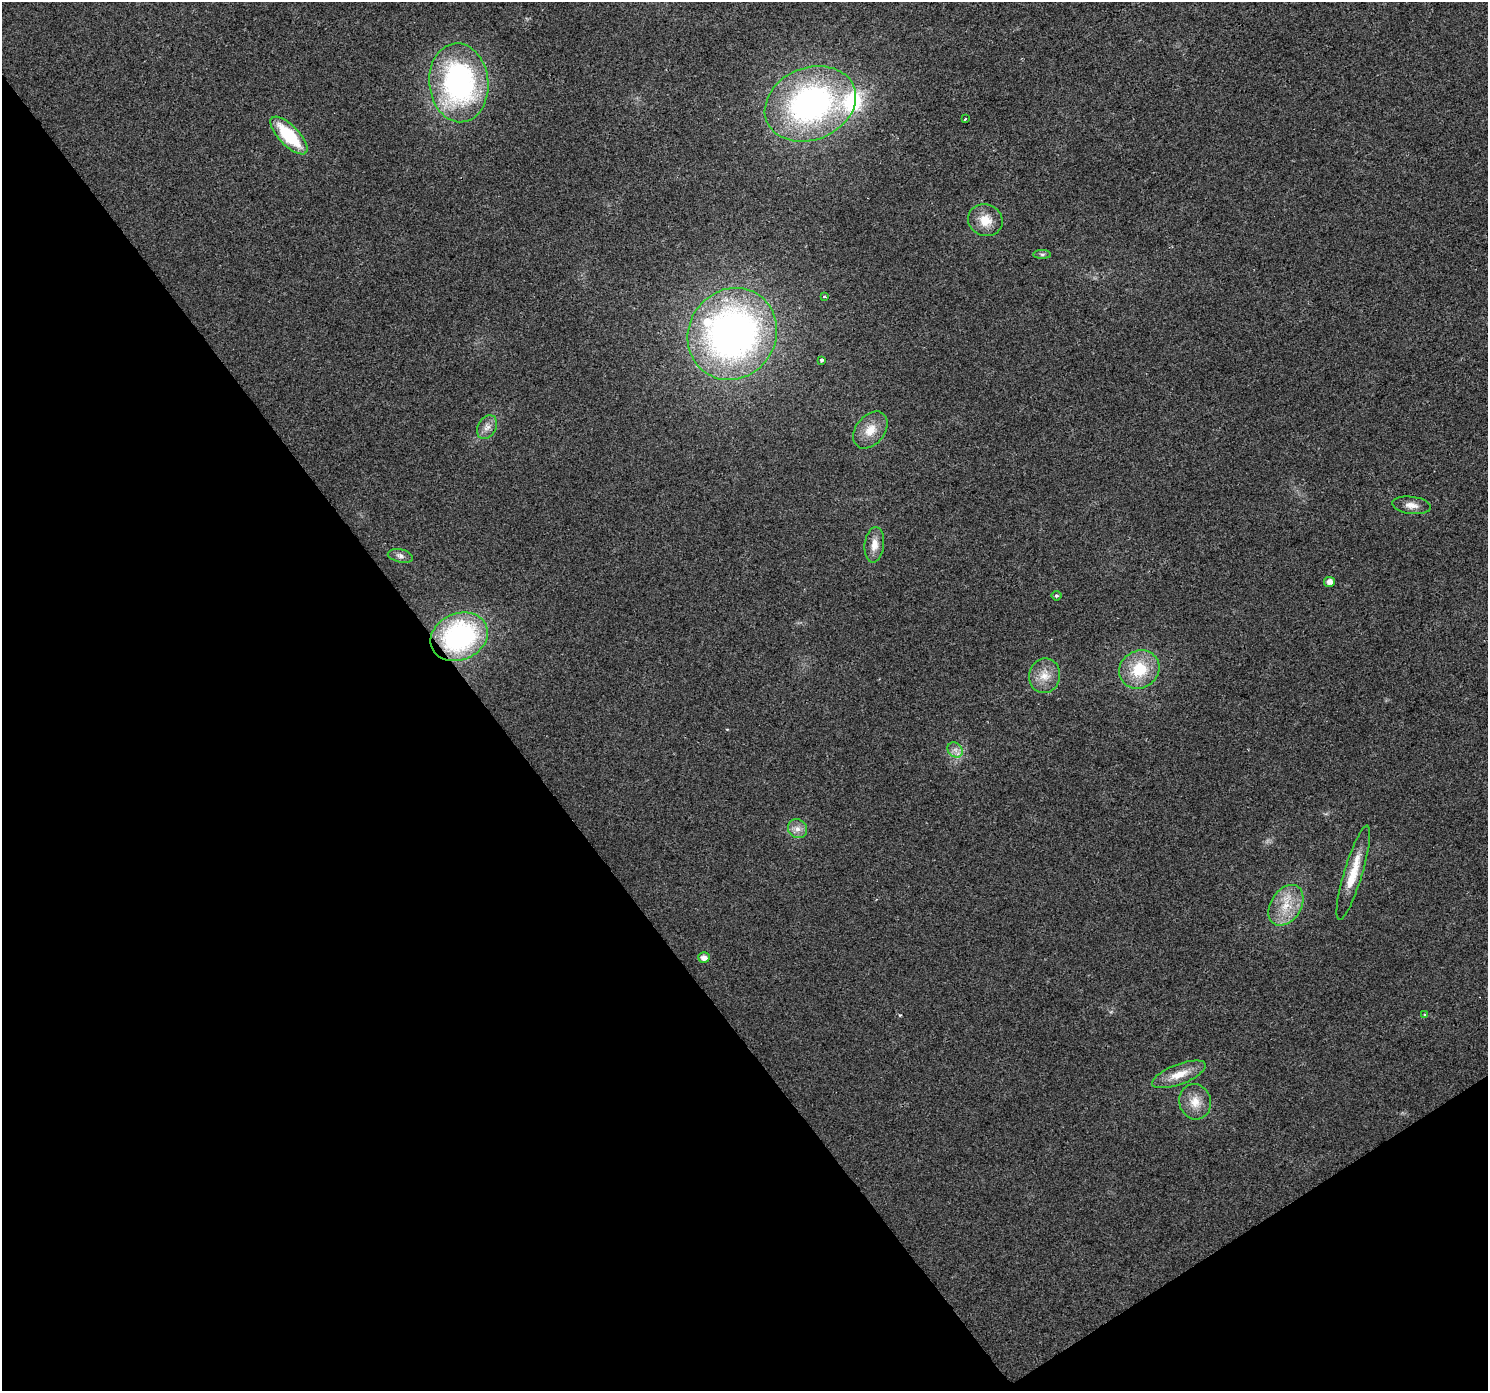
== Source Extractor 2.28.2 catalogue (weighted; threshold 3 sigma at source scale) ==
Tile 14 of 4 x 4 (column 2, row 4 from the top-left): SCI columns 1490-2975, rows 190-1578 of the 5947 x 5874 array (HDU 1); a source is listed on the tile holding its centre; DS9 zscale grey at full resolution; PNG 1490 x 1393 px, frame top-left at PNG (2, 2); each listed source drawn as its Kron ellipse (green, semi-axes under 4 px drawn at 4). Shown black and unused: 36% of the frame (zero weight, under 2 of 3 exposures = <1% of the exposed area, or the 3 px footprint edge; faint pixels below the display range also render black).
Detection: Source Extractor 2.28.2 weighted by HDU 2 'WHT'; one run over the whole footprint, this tile lists its part. Background 0.0314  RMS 0.0063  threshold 0.0285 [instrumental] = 3 sigma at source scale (4.5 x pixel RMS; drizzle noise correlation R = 1.50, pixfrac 1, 0.0396/0.0396 arcsec/px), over >= 5 px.
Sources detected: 30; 3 inside a brighter listed object's ellipse — not listed separately; the other 27 listed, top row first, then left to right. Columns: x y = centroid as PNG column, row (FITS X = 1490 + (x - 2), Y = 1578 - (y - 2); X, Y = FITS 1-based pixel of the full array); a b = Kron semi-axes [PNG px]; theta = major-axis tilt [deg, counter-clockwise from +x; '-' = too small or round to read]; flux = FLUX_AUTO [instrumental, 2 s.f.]
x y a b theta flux
459 83 39 29 -84 140
810 104 47 36 22 180
965 119 3 3 - 2.5
289 136 24 10 -46 36
985 220 17 15 -22 11
1042 254 9 4 0 1.3
825 296 3 3 - 0.95
732 334 47 43 55 290
821 360 3 3 - 2.8
487 427 12 9 62 4.2
870 430 21 14 50 11
1411 505 19 8 -6 5.3
874 545 18 9 83 6.8
400 556 13 6 -13 2.6
1329 582 5 5 - 4.3
1056 596 5 5 - 1.1
459 637 30 23 24 100
1139 669 21 18 34 24
1045 676 17 15 79 9.4
955 750 8 7 - 3
797 829 10 9 - 4.2
1353 873 49 9 73 17
1286 905 22 15 58 16
704 958 6 5 - 4.1
1425 1014 3 3 - 0.8
1179 1074 28 10 21 11
1195 1102 18 15 -76 9.8
Overlapping masked pixels (flux is a lower limit): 1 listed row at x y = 459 637